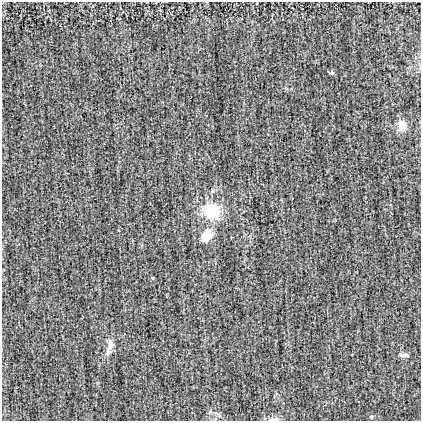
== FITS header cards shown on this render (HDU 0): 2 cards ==
NAXIS1  =                  419
NAXIS2  =                  419

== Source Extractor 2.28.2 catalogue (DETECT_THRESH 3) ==
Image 419 x 419 px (HDU 0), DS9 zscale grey, 1 PNG px = 1 image px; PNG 423 x 423 px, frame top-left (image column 1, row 419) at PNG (2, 2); no overlay
Background -0.00125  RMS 0.026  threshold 0.077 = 3 sigma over >= 5 px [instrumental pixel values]
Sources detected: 9; all 9 listed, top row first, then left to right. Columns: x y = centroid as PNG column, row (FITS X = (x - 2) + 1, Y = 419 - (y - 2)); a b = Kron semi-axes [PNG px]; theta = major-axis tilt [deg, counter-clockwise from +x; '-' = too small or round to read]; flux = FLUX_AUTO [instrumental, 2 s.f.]
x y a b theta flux
332 73 6 5 - 3.6
402 125 9 8 - 21
212 211 20 17 -44 65
207 236 15 10 50 30
153 278 5 3 - 1.4
110 346 24 8 76 15
404 355 14 5 -1 5.2
371 416 5 5 - 2.4
274 419 14 5 3 6.2
At the frame edge (FLAGS 8, measured only in part): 1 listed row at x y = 274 419